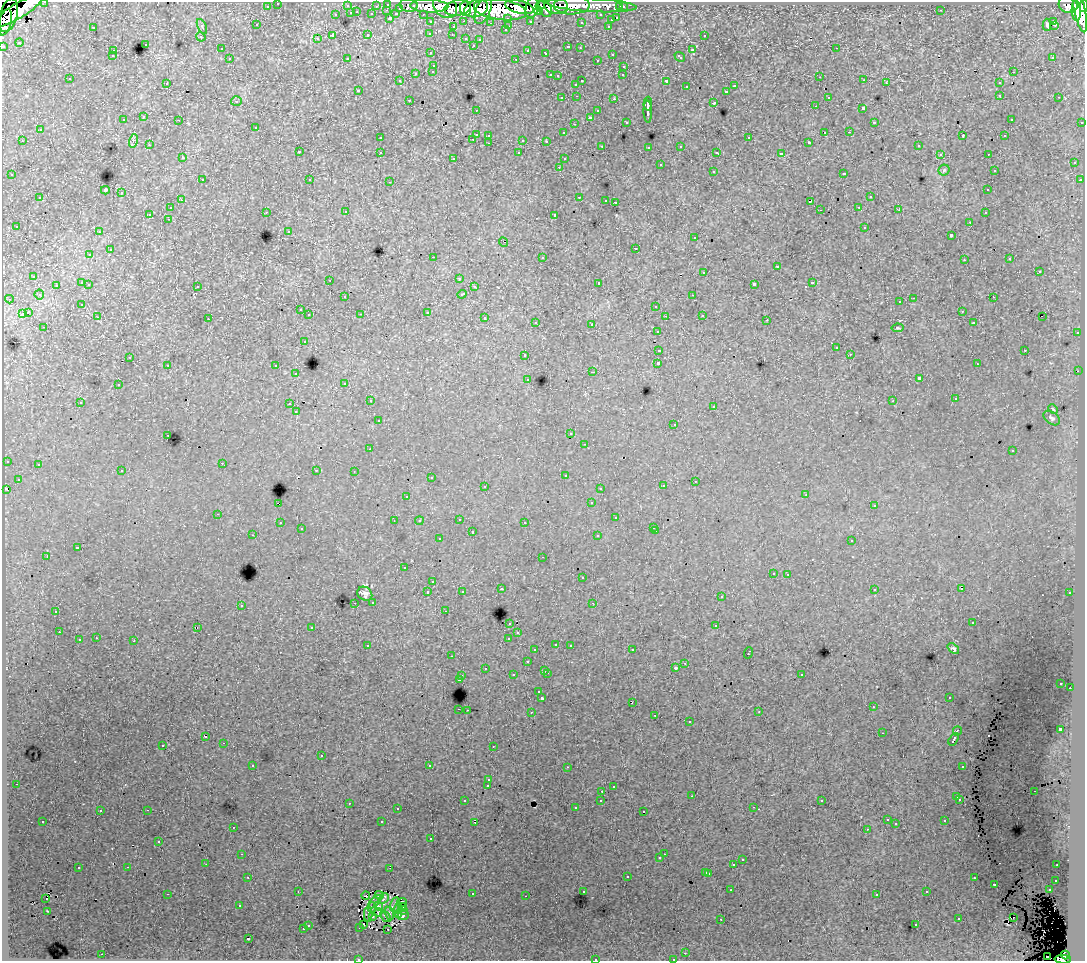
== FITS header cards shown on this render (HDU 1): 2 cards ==
NAXIS1  =                 1083
NAXIS2  =                  959

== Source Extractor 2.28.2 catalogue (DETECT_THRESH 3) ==
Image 1083 x 959 px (HDU 1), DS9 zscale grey, 1 PNG px = 1 image px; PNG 1087 x 963 px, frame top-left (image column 1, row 959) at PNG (2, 2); each listed source drawn as its Kron ellipse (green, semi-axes under 4 px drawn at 4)
Background 200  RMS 1.7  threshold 5.01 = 3 sigma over >= 5 px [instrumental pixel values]
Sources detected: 514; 4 with non-positive FLUX_AUTO (blend fragments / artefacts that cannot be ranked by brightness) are neither listed nor drawn; of the other 510, the 500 brightest by FLUX_AUTO listed and drawn (10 fainter detections omitted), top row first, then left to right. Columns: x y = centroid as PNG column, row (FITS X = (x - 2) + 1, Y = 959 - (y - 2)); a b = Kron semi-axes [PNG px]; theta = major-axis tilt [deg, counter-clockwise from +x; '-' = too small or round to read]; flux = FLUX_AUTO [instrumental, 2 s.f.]
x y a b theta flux
45 2 3 2 - 3800
278 3 3 3 - 2300
388 4 3 3 - 5500
409 5 9 6 -5 15000
572 5 18 9 1 100000
592 5 45 6 -3 88000
1068 5 9 8 - 110000
267 6 3 3 - 1700
347 6 3 3 - 1100
376 6 3 2 - 1200
429 6 19 6 -3 150000
445 6 13 10 -46 150000
540 6 5 4 - 51000
556 6 12 8 -4 110000
1084 6 6 3 85 85000
519 7 15 6 -14 250000
620 7 3 3 - 1200
623 7 3 3 - 2500
400 8 3 3 - 1500
458 8 13 7 10 200000
476 8 12 8 21 200000
532 8 10 6 77 91000
466 9 7 5 -85 110000
545 9 9 6 -60 79000
1080 9 23 5 -78 360000
387 10 3 2 - 190
500 10 26 10 -8 480000
941 10 3 2 - 73
17 11 29 7 31 360000
483 11 14 7 67 130000
538 11 4 3 - 75000
1076 11 10 4 -87 190000
357 12 3 2 - 300
351 13 3 3 - 850
372 14 3 3 - 1400
396 14 3 3 - 970
423 14 3 2 - 1900
9 15 17 8 75 260000
336 15 3 3 - 410
601 15 3 3 - 2000
390 18 3 3 - 1100
508 18 3 3 - 1500
617 18 3 3 - 530
611 20 3 3 - 570
464 21 3 2 - 400
530 21 3 3 - 1400
1054 21 3 3 - 1600
5 22 13 6 76 230000
431 22 3 3 - 2100
581 22 3 3 - 190
490 23 3 3 - 150
257 25 3 2 - 190
1047 25 6 4 -86 440
1054 25 3 2 - 160
202 26 8 3 -64 160
509 26 3 2 - 480
608 26 3 2 - 390
93 27 3 2 - 840
453 27 3 3 - 360
505 30 3 3 - 220
430 33 3 3 - 200
452 34 2 2 - 110
368 35 4 3 - 480
704 35 3 2 - 210
333 36 3 3 - 1400
201 37 5 3 - 110
466 38 3 3 - 390
317 39 3 2 - 140
480 40 3 3 - 170
19 42 4 4 - 150
145 44 3 3 - 390
473 45 3 3 - 170
3 46 3 3 - 5400
568 47 3 3 - 450
580 48 3 2 - 72
836 48 3 2 - 170
221 49 3 3 - 210
528 50 3 3 - 190
692 50 3 3 - 540
113 51 3 2 - 300
431 53 3 3 - 220
546 53 3 3 - 340
612 54 3 3 - 300
112 56 3 2 - 200
680 57 5 3 - 320
1053 57 3 2 - 170
347 58 3 2 - 150
230 59 3 3 - 400
516 59 3 2 - 600
597 60 3 2 - 210
434 65 3 3 - 390
624 66 3 3 - 410
433 71 3 3 - 230
1013 72 3 2 - 320
416 73 3 3 - 640
550 75 3 2 - 430
623 75 3 2 - 180
558 76 3 2 - 130
820 77 2 2 - 74
70 79 3 2 - 160
864 80 2 2 - 85
400 81 3 2 - 180
582 81 3 2 - 750
666 81 3 3 - 930
886 82 3 3 - 130
167 83 3 2 - 250
999 83 3 3 - 340
576 84 3 3 - 310
734 86 3 3 - 280
686 87 3 3 - 250
358 90 3 3 - 160
727 91 3 3 - 350
1000 95 3 2 - 270
577 96 3 2 - 220
828 97 3 2 - 240
1059 97 3 2 - 220
562 98 3 2 - 220
614 99 3 2 - 540
409 100 3 2 - 270
236 101 5 4 - 220
714 103 3 3 - 1100
648 104 7 2 89 2100
815 106 3 2 - 160
863 108 3 3 - 1200
476 110 2 2 - 150
598 111 3 3 - 340
648 111 11 3 -88 1900
144 117 3 3 - 260
590 117 3 3 - 1600
1011 119 3 2 - 160
123 120 3 3 - 270
179 120 3 2 - 200
626 122 3 3 - 190
874 122 3 3 - 110
1082 122 3 2 - 730
574 124 3 2 - 100
256 127 3 3 - 270
40 130 3 3 - 380
825 132 3 2 - 540
849 132 3 2 - 110
564 133 3 3 - 190
476 134 3 3 - 920
489 135 3 3 - 320
963 136 4 2 - 470
1005 136 3 2 - 100
380 138 3 2 - 160
749 138 3 3 - 500
473 139 3 2 - 220
523 140 3 3 - 650
22 141 3 2 - 380
133 141 7 4 73 200
546 141 3 3 - 150
809 142 3 2 - 150
489 143 3 2 - 260
149 145 3 3 - 130
602 146 3 2 - 140
681 146 3 3 - 380
918 146 3 3 - 190
649 147 3 2 - 130
299 152 3 3 - 410
380 152 3 3 - 390
717 152 3 2 - 120
519 153 3 3 - 260
781 154 4 3 - 1900
940 154 4 3 - 200
988 154 3 2 - 200
183 158 4 3 - 130
454 158 3 2 - 210
564 159 2 2 - 89
1074 163 3 3 - 430
660 165 3 3 - 500
559 167 3 2 - 220
944 170 5 5 - 180
994 170 3 2 - 110
713 171 3 3 - 380
844 173 3 3 - 470
12 175 3 3 - 230
202 180 3 2 - 350
310 180 3 2 - 210
1080 180 3 2 - 210
390 182 3 2 - 400
105 190 4 4 - 2900
988 190 3 3 - 250
121 193 3 3 - 540
579 197 3 2 - 520
870 197 3 3 - 500
40 198 3 3 - 390
181 200 3 2 - 260
606 200 3 2 - 150
810 201 4 3 - 640
615 202 3 2 - 470
859 207 3 2 - 190
171 208 3 3 - 280
820 210 2 2 - 95
899 210 3 2 - 240
266 212 3 2 - 250
346 212 3 3 - 300
985 213 3 2 - 300
150 214 3 3 - 1300
555 215 3 3 - 2000
168 219 3 2 - 220
970 222 3 2 - 280
16 226 2 2 - 76
865 227 3 3 - 420
289 231 3 3 - 120
99 232 3 2 - 290
951 235 3 3 - 1100
695 238 3 2 - 200
503 242 5 2 - 130
635 248 3 2 - 520
110 250 3 3 - 810
90 255 3 3 - 310
433 257 3 2 - 970
542 257 3 3 - 560
1010 259 3 3 - 160
964 260 3 2 - 160
777 267 3 3 - 840
1039 271 3 3 - 740
704 272 3 3 - 550
34 276 3 3 - 320
459 278 4 3 - 220
330 280 3 2 - 110
82 283 3 3 - 890
599 283 3 3 - 2200
812 283 3 3 - 650
89 284 3 3 - 350
754 284 4 3 - 1700
56 285 3 2 - 320
197 286 3 3 - 340
474 287 3 3 - 270
462 294 5 3 - 640
39 295 5 4 - 320
693 295 3 2 - 190
345 297 3 3 - 230
993 297 2 2 - 160
914 298 3 2 - 510
9 299 4 3 - 220
900 302 3 2 - 210
82 304 3 3 - 280
656 306 3 3 - 340
300 310 3 2 - 190
962 311 3 2 - 140
28 312 4 3 - 1400
427 312 3 3 - 740
22 314 4 3 - 880
361 314 2 2 - 77
309 315 3 3 - 310
702 315 3 2 - 280
665 316 3 2 - 120
98 317 3 3 - 260
1042 317 2 2 - 110
485 318 3 3 - 590
208 319 2 2 - 73
767 320 3 2 - 230
536 322 3 3 - 270
973 323 3 3 - 300
592 324 3 2 - 590
44 327 3 2 - 220
897 328 6 4 9 120
657 331 3 3 - 230
1077 333 3 2 - 260
304 341 3 3 - 370
836 348 3 3 - 130
659 350 4 3 - 1200
1025 350 3 2 - 520
850 354 3 3 - 200
525 355 3 3 - 430
130 357 4 3 - 80
658 363 3 3 - 2500
977 364 2 2 - 110
168 365 3 2 - 300
276 366 3 3 - 510
1078 371 2 2 - 200
593 372 3 2 - 690
296 374 3 2 - 250
919 378 4 3 - 2800
528 379 3 3 - 260
345 383 3 3 - 210
118 385 3 2 - 290
955 399 3 3 - 220
370 401 3 2 - 290
893 401 3 2 - 98
80 402 3 3 - 220
290 404 3 2 - 360
714 406 3 3 - 330
1053 409 5 3 - 140
296 412 3 3 - 220
1052 418 9 6 -37 290
378 421 3 3 - 320
674 424 2 2 - 78
571 434 3 3 - 200
168 435 3 2 - 310
585 444 3 2 - 180
370 449 3 3 - 130
1012 451 3 2 - 180
7 461 3 3 - 370
222 463 2 2 - 190
38 464 3 3 - 440
316 470 3 2 - 420
122 471 3 2 - 320
354 472 3 2 - 91
565 475 3 2 - 250
431 478 3 2 - 150
18 479 3 2 - 220
695 481 3 2 - 280
485 486 3 2 - 390
663 486 3 3 - 410
600 488 3 2 - 210
6 489 4 2 - 210
806 494 4 3 - 97
407 496 3 2 - 130
591 503 3 3 - 270
279 504 4 2 - 510
874 506 3 3 - 340
218 514 3 2 - 290
616 518 3 3 - 520
459 519 3 2 - 380
394 521 2 2 - 73
419 521 4 4 - 240
525 522 3 2 - 230
280 523 3 2 - 370
654 527 3 3 - 250
301 529 3 2 - 130
656 531 3 2 - 320
472 532 3 2 - 550
253 535 3 2 - 230
598 536 3 3 - 380
439 539 3 3 - 300
852 540 3 3 - 410
77 548 3 3 - 1100
47 556 3 2 - 1200
543 557 3 2 - 160
404 568 3 2 - 110
773 573 3 3 - 310
788 574 3 2 - 310
582 578 3 3 - 440
433 582 3 2 - 200
501 589 3 3 - 230
874 589 3 3 - 330
961 589 3 2 - 77
462 591 3 2 - 150
428 592 3 3 - 420
1070 593 3 3 - 240
365 594 8 6 -35 430
721 597 3 3 - 240
373 602 3 3 - 220
355 603 2 2 - 120
593 603 3 2 - 160
241 605 3 3 - 420
56 611 3 3 - 540
445 611 3 2 - 250
510 623 3 3 - 430
972 623 3 3 - 430
716 626 3 3 - 1600
198 627 2 2 - 130
312 627 3 3 - 260
59 632 3 2 - 190
518 633 3 3 - 280
96 638 3 2 - 270
509 638 3 3 - 540
79 640 3 3 - 470
134 641 3 3 - 990
556 644 3 2 - 280
570 645 3 2 - 220
368 646 4 3 - 430
953 649 7 4 -38 220
535 650 3 2 - 110
632 650 3 2 - 250
748 653 6 2 70 830
451 656 2 2 - 81
527 662 3 3 - 540
685 663 3 2 - 320
485 668 3 2 - 250
675 668 3 3 - 350
545 670 3 3 - 490
547 673 3 2 - 650
801 674 3 3 - 340
513 675 3 3 - 400
462 676 3 3 - 380
459 679 3 3 - 650
1061 683 3 2 - 130
1070 688 2 2 - 220
539 692 3 3 - 200
542 698 3 3 - 2200
949 698 3 2 - 180
632 702 3 2 - 92
873 707 3 2 - 200
459 709 3 2 - 490
467 710 3 2 - 250
531 712 3 2 - 390
759 712 3 2 - 74
655 715 2 2 - 84
689 722 3 3 - 500
1060 729 4 3 - 3100
957 731 5 3 - 1500
882 733 2 2 - 69
206 737 3 2 - 370
954 739 7 3 58 1300
223 743 3 2 - 150
163 745 3 3 - 330
493 746 2 2 - 78
321 756 3 2 - 490
253 766 3 2 - 180
429 766 4 3 - 3000
963 766 4 3 - 800
567 767 3 3 - 220
489 780 3 3 - 290
16 784 2 2 - 190
488 786 3 3 - 1000
613 787 2 2 - 91
602 791 3 2 - 270
1034 791 2 2 - 150
692 796 2 2 - 76
957 797 3 3 - 790
601 800 3 3 - 240
960 800 3 2 - 160
465 801 3 3 - 280
822 801 3 3 - 110
349 803 3 2 - 310
753 807 3 2 - 170
575 808 3 3 - 230
397 809 3 2 - 160
147 810 3 2 - 470
100 811 3 3 - 280
644 811 3 2 - 110
887 820 3 2 - 130
43 821 3 3 - 260
945 821 3 3 - 270
382 822 3 3 - 810
475 822 3 2 - 130
896 824 2 2 - 87
233 827 3 2 - 210
867 829 3 3 - 130
431 839 3 2 - 210
159 842 3 3 - 380
242 854 3 2 - 120
664 854 2 2 - 280
660 858 3 3 - 300
742 860 3 3 - 410
206 864 2 2 - 99
734 864 3 3 - 1200
1057 865 2 2 - 190
128 867 3 2 - 280
79 868 3 3 - 440
390 869 2 2 - 120
706 872 3 3 - 570
709 873 3 3 - 540
627 876 3 3 - 660
248 877 3 2 - 370
974 878 3 2 - 320
1056 880 3 3 - 200
994 884 3 3 - 750
731 890 3 2 - 220
1049 890 3 2 - 430
298 891 2 2 - 86
583 891 3 3 - 360
927 892 3 2 - 260
167 894 3 2 - 960
472 894 3 2 - 660
877 894 3 3 - 220
379 895 4 3 - 250
366 896 4 2 - 90
526 896 3 2 - 130
384 898 6 3 57 300
46 899 3 2 - 410
375 902 8 3 46 170
402 903 5 3 - 130
395 904 7 5 75 290
240 905 3 2 - 120
379 906 5 2 - 110
404 906 3 2 - 77
372 907 5 4 - 190
398 909 5 3 - 290
47 911 3 2 - 91
404 911 3 2 - 110
378 913 4 2 - 150
389 913 7 2 -77 240
368 914 7 2 90 95
398 915 4 2 - 170
403 915 6 3 23 86
373 916 3 2 - 87
386 916 6 3 -48 130
1013 918 2 2 - 310
721 919 3 2 - 100
959 919 3 3 - 490
308 925 3 3 - 410
364 925 3 2 - 340
916 925 3 2 - 310
360 927 3 2 - 160
303 929 3 3 - 420
388 929 2 2 - 85
248 939 3 3 - 1500
685 953 3 2 - 170
102 954 3 2 - 510
1065 955 4 4 - 62000
1047 956 2 2 - 380
358 959 3 2 - 150
595 959 3 2 - 470
673 959 3 2 - 170
1063 959 8 4 -2 100000
At the frame edge (FLAGS 8, measured only in part): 9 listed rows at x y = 45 2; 278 3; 1084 6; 5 22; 3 46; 358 959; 595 959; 673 959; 1063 959
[10 fainter detections neither listed nor drawn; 4 non-positive-flux detections neither listed nor drawn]